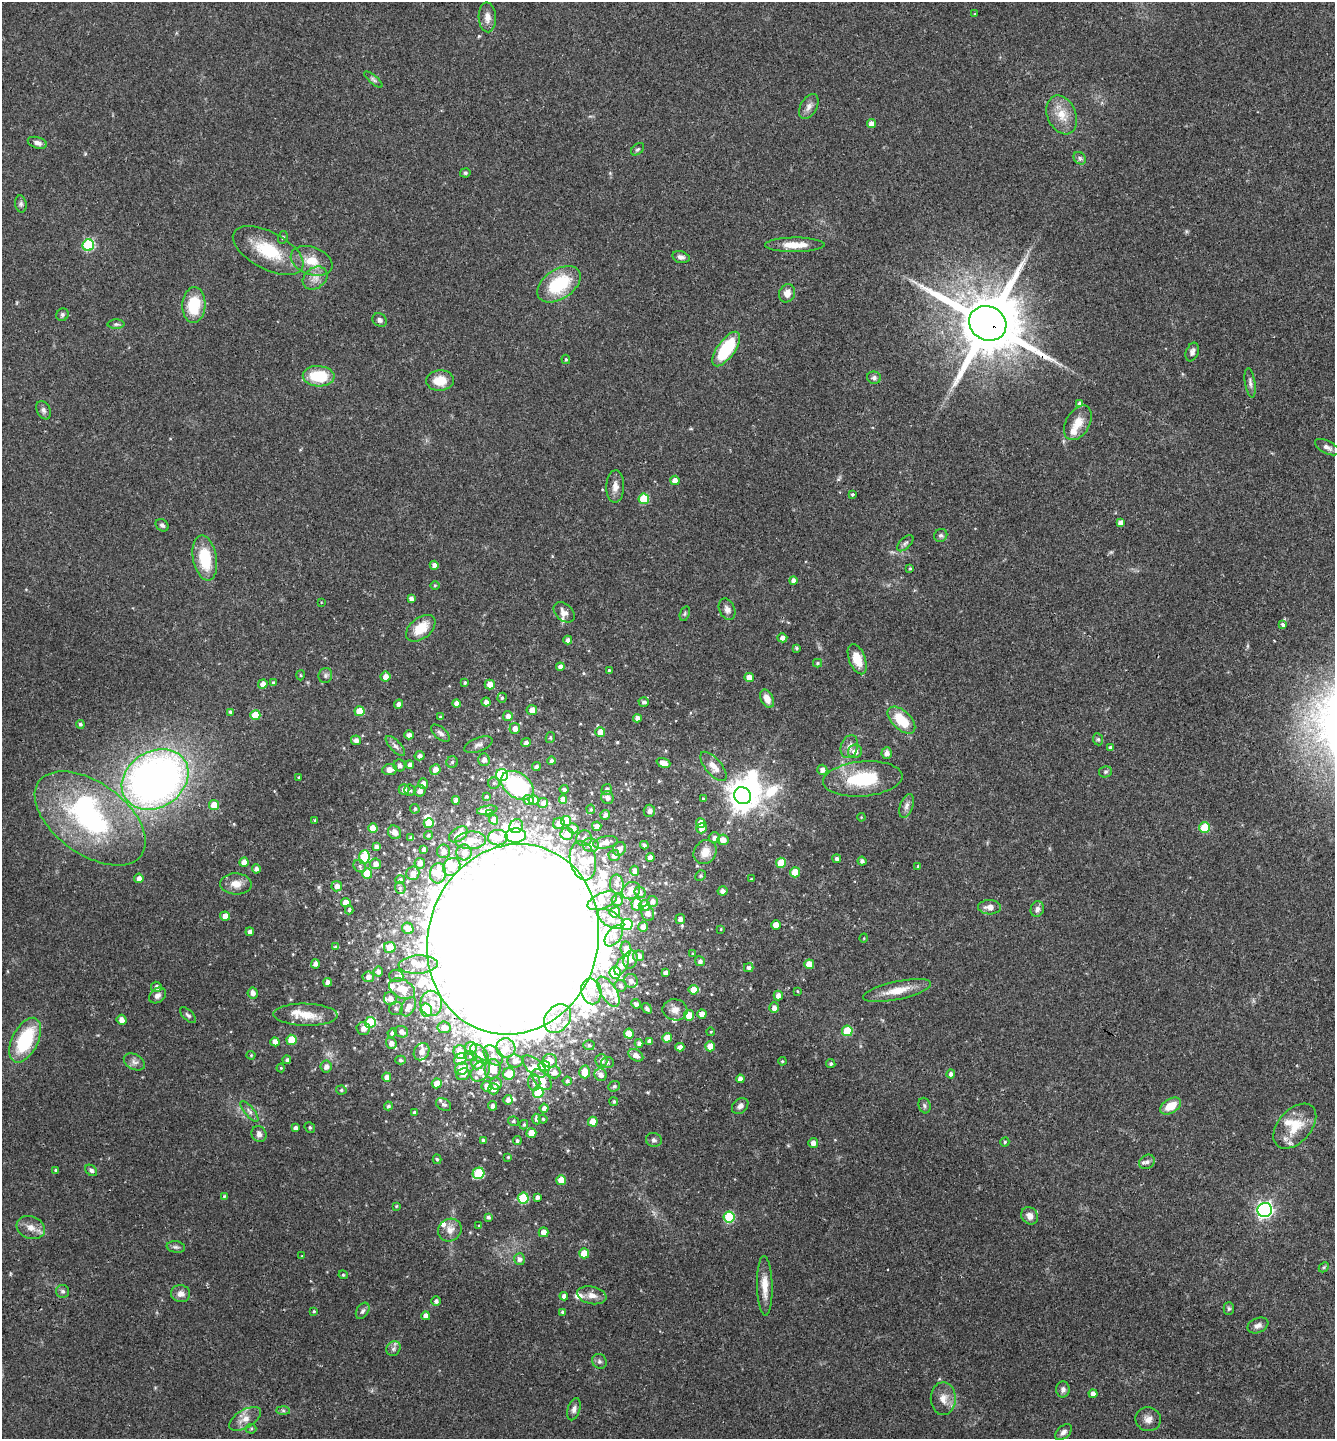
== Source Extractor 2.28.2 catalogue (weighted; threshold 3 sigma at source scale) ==
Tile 6 of 4 x 4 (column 2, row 2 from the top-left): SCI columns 1487-2819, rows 2881-4317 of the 5772 x 5764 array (HDU 1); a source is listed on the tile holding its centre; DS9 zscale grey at full resolution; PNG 1337 x 1441 px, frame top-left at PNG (2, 2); each listed source drawn as its Kron ellipse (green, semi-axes under 4 px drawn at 4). Shown black and unused: <1% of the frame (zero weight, under 3 of 4 exposures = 1% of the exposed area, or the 3 px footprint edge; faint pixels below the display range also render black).
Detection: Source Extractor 2.28.2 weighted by HDU 2 'WHT'; one run over the whole footprint, this tile lists its part. Background 0.0626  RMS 0.0045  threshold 0.0201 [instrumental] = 3 sigma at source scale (4.5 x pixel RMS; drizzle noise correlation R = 1.50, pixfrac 1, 0.05/0.05 arcsec/px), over >= 5 px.
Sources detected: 460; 9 inside a brighter object's white glare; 1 cosmic-ray / hot-pixel residue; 1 long thin detection or spike segment (spike, bleed or trail) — neither listed nor drawn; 38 inside a brighter listed object's ellipse — not listed separately; the other 411 listed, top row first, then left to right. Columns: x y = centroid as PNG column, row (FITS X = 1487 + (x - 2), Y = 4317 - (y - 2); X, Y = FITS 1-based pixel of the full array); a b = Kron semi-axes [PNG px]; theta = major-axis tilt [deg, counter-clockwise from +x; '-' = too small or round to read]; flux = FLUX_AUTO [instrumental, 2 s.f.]
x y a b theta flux
975 14 4 4 - 0.42
487 17 15 8 -87 3.1
373 79 11 4 -41 1.1
809 107 13 8 60 2.6
1062 115 20 14 -67 7.7
871 124 4 4 - 3.2
37 143 10 5 -17 2
637 149 7 5 40 0.84
1080 158 7 5 -46 1
465 173 5 4 - 0.8
21 204 8 5 -81 1.1
283 237 6 5 - 0.7
88 245 6 5 - 40
795 245 30 7 0 6.8
268 250 38 18 -28 20
681 257 9 5 -13 1.8
312 261 22 14 -20 8.9
315 278 13 10 37 3.8
559 284 24 14 34 24
787 293 9 8 - 3.5
194 305 18 11 86 16
62 315 6 6 - 0.96
380 320 7 6 - 1.6
988 323 19 17 -28 4100
116 324 8 5 0 0.93
726 349 20 8 54 27
1192 352 10 6 68 1.8
566 359 5 4 - 0.57
319 376 16 10 -3 17
874 378 7 6 - 1.3
440 381 14 10 4 8.3
1250 383 15 5 -81 1.6
1080 404 4 4 - 2.2
43 410 10 6 -64 1.6
1078 423 19 11 60 6.3
1327 447 13 6 -26 2
675 480 4 4 - 3.4
615 486 16 9 88 3.3
852 494 3 3 - 1.6
644 499 5 5 - 16
1120 523 4 4 - 1.7
162 525 7 5 -40 1.2
941 535 7 6 - 1
905 543 10 5 44 1.2
205 558 23 12 -80 18
434 565 4 4 - 1.9
910 568 3 3 - 0.47
793 580 4 4 - 1.9
435 585 5 3 - 0.42
411 599 4 4 - 1.9
321 602 3 2 - 0.28
727 609 11 7 -66 2.1
564 612 12 8 -43 3
685 614 8 4 71 0.76
1282 625 4 3 - 2
421 628 17 10 39 9.8
782 638 5 4 - 2.3
568 640 4 4 - 2
796 648 3 3 - 0.59
857 659 16 8 -68 8.2
817 663 4 4 - 0.71
560 667 4 4 - 1.8
609 670 4 4 - 0.58
300 675 5 3 - 0.46
325 675 8 6 74 1.1
385 677 5 5 - 3.1
749 677 5 4 - 4
465 682 4 4 - 0.69
273 683 4 3 - 0.8
263 684 5 4 - 3.1
490 685 5 5 - 4
502 698 5 4 - 0.73
767 699 9 6 -65 3.9
486 702 4 4 - 2.1
644 702 5 5 - 1.3
399 704 4 4 - 2
456 704 4 4 - 2.6
532 710 5 5 - 3.2
360 711 5 5 - 8.9
230 712 4 4 - 0.85
255 715 5 5 - 9.1
508 716 5 5 - 2.1
440 717 4 4 - 0.57
637 718 4 4 - 2.1
901 720 17 9 -43 13
80 724 4 4 - 0.89
515 728 5 5 - 2.8
600 732 5 5 - 5.4
440 733 11 5 -41 1.5
409 735 4 4 - 2
550 738 5 4 - 0.78
1098 739 6 5 - 0.77
356 740 5 5 - 2
526 742 5 4 - 1.4
478 745 15 7 22 2.1
395 746 13 5 -46 1.8
849 747 12 8 70 2.7
1110 747 4 4 - 1.1
855 751 7 6 - 2.8
887 753 6 5 - 2.3
420 756 5 4 - 1.6
484 760 6 5 - 2.5
551 761 4 4 - 1.1
452 762 6 5 - 0.82
663 763 7 4 -19 3.5
399 765 6 5 - 2.1
410 765 4 4 - 2.1
713 766 18 8 -49 4.1
536 767 4 4 - 1
435 769 5 5 - 3.4
389 770 7 5 9 3.8
822 770 5 5 - 2.2
1105 772 6 5 - 0.85
502 775 6 6 - 39
299 777 3 3 - 0.49
155 779 35 28 33 270
863 779 40 17 5 27
423 783 5 5 - 2.5
494 783 5 5 - 0.82
517 785 18 12 -36 41
404 789 5 5 - 2.4
564 789 4 3 - 0.8
607 789 5 5 - 1.2
410 790 5 5 - 1.1
420 791 6 5 - 2.5
486 796 3 3 - 0.73
742 796 9 8 - 610
607 797 6 6 - 2.2
563 799 4 4 - 2.7
703 799 3 3 - 0.54
456 800 4 4 - 2
528 800 5 4 - 2.6
534 800 5 4 - 2.2
543 803 5 5 - 1.5
214 805 5 5 - 6
906 806 12 6 70 2
415 809 5 4 - 0.86
591 809 5 4 - 0.58
487 810 10 4 10 2.7
649 811 6 6 - 2.4
489 814 4 4 - 1.9
605 815 5 4 - 1.5
861 817 4 3 - 0.34
90 818 63 36 -36 80
315 820 3 3 - 0.47
494 820 5 4 - 2.4
566 821 5 5 - 11
429 823 5 5 - 7.5
559 823 6 5 - 2.4
701 823 5 4 - 4.5
516 826 7 6 - 3.4
597 826 4 4 - 2.4
1205 827 5 5 - 16
373 828 5 4 - 7.6
573 828 5 5 - 2.2
702 828 5 5 - 2.6
395 832 7 6 - 3.1
458 834 10 6 35 3.9
567 834 6 6 - 4.4
428 835 4 4 - 0.89
516 835 10 7 2 55
411 838 4 4 - 1.5
498 838 10 7 2 4
584 838 8 7 - 1.8
714 838 5 5 - 2.3
471 840 15 9 4 6.5
723 840 5 5 - 3.3
605 842 12 6 11 3.4
591 845 8 6 -10 3.4
644 845 4 3 - 1
376 846 4 4 - 1.5
424 849 4 3 - 1
619 849 7 6 - 2.7
443 851 7 6 - 2.6
464 852 8 7 - 3.8
705 852 13 10 52 5.5
614 855 6 5 - 2.3
364 857 7 5 86 23
650 858 4 4 - 2.7
837 859 4 4 - 1.2
583 861 20 13 -77 12
862 861 4 4 - 1.3
244 862 4 4 - 3.3
420 863 5 5 - 2.3
781 863 5 5 - 13
375 864 5 5 - 2.4
360 866 7 5 -46 1.2
918 866 3 3 - 0.48
452 867 9 8 - 5.6
256 869 4 4 - 1.8
635 871 5 4 - 2.2
795 872 5 5 - 8.2
367 873 5 5 - 10
413 873 7 6 - 2.7
438 873 10 8 83 4.1
700 876 5 5 - 0.87
139 878 5 4 - 2.1
751 879 3 2 - 0.33
400 880 4 4 - 0.89
236 884 16 10 -3 4.4
617 884 9 7 -81 2.3
337 886 5 5 - 2.4
400 888 6 5 - 0.89
631 891 9 8 - 3.9
723 891 5 4 - 2.1
640 892 6 5 - 1.1
617 900 6 5 - 2.1
602 901 16 7 23 4.8
652 901 6 5 - 2.2
346 903 4 4 - 4.6
637 904 6 5 - 6
644 906 5 5 - 5.2
990 907 11 7 -2 3.1
1037 909 8 6 70 1.8
349 910 4 3 - 0.57
615 912 5 5 - 8.7
648 913 8 6 -73 2
225 916 5 4 - 2.9
611 919 15 7 -31 4
680 919 5 5 - 2
627 925 5 5 - 22
776 925 5 4 - 4.3
643 927 5 5 - 2.2
408 928 6 5 - 4.9
721 929 4 2 - 0.39
250 932 4 4 - 1.4
614 936 12 7 53 2.3
864 938 4 3 - 0.37
513 939 96 85 72 13000
335 947 4 4 - 0.96
390 947 6 5 - 8
626 949 8 5 -85 2.8
693 954 4 4 - 0.57
638 956 5 5 - 3.1
630 960 9 7 68 2.7
700 961 5 4 - 1.3
315 964 4 4 - 1.9
418 964 19 9 4 7.2
809 964 5 5 - 7.2
622 965 11 5 62 2.5
749 968 4 4 - 1.3
378 971 5 5 - 2
615 973 6 5 - 21
665 973 4 4 - 1.9
396 976 7 6 - 1.6
368 977 5 5 - 2.4
631 981 7 6 - 2.3
328 982 4 4 - 2.6
621 986 6 6 - 1
156 987 5 5 - 1.7
402 989 14 9 -28 8.7
693 990 5 5 - 5.6
897 990 34 9 12 9.1
591 991 13 10 -77 4.5
797 991 3 3 - 0.39
608 992 17 8 -58 4.5
253 993 5 5 - 2.3
158 995 9 7 38 1.9
778 995 5 4 - 2.1
390 999 7 6 - 2.8
431 1003 12 11 - 6.7
636 1004 5 4 - 1.4
408 1007 10 6 59 3.5
647 1008 6 4 -51 1.2
774 1008 5 4 - 2.1
396 1009 7 6 - 1.3
426 1010 6 5 - 14
675 1010 12 10 -10 3.3
702 1014 4 4 - 3.4
188 1015 10 5 -44 1
306 1015 32 11 -1 9.1
689 1015 5 5 - 6.5
558 1018 16 12 52 11
121 1020 5 5 - 2.3
370 1022 5 5 - 24
444 1027 6 6 - 3.8
363 1028 7 6 - 2.7
847 1031 5 5 - 16
401 1032 7 5 -23 2.5
711 1032 4 3 - 0.36
392 1033 5 4 - 1.1
629 1034 5 5 - 6.8
667 1038 5 5 - 6.7
25 1040 24 13 63 30
292 1040 5 5 - 12
650 1041 4 4 - 1.8
275 1042 4 4 - 2.8
391 1043 5 5 - 2.7
639 1043 4 4 - 1.5
589 1045 6 5 - 0.93
710 1046 5 5 - 6.2
680 1047 4 4 - 2.1
471 1048 6 6 - 4.2
506 1048 9 9 - 4.4
421 1052 9 7 57 3.7
460 1052 7 6 - 4.5
479 1054 11 7 -47 2.8
251 1055 4 4 - 0.46
493 1055 11 7 -48 2.6
636 1055 8 5 -30 2.9
471 1056 6 5 - 1.1
460 1059 6 5 - 9
287 1060 4 4 - 0.98
401 1060 5 4 - 0.81
515 1061 7 6 - 2.7
550 1061 7 7 - 4.4
601 1061 6 6 - 2.2
782 1061 4 3 - 0.48
134 1062 11 7 -28 2
607 1062 6 5 - 1.2
477 1063 6 6 - 4.3
831 1064 5 4 - 0.97
326 1066 6 5 - 2.3
534 1066 14 7 -42 3.9
544 1066 6 5 - 15
281 1068 4 4 - 0.44
461 1069 7 6 - 6.2
493 1069 10 8 79 8.5
480 1071 12 8 52 4
554 1072 6 6 - 2.5
585 1072 6 5 - 6.2
463 1074 7 5 28 1.9
509 1074 6 6 - 6.5
951 1074 4 4 - 1.7
601 1075 6 6 - 2.5
387 1077 4 4 - 2.3
740 1079 4 4 - 2.3
542 1080 13 7 -48 6.5
567 1081 4 4 - 0.8
437 1083 5 5 - 3.4
534 1083 8 6 -83 1.4
496 1084 6 6 - 1.6
487 1086 5 5 - 2.7
614 1086 6 5 - 0.96
493 1089 5 5 - 2.3
341 1090 5 4 - 0.75
538 1092 5 5 - 17
508 1100 5 4 - 2
614 1102 4 4 - 0.81
444 1105 8 5 -29 1.1
388 1106 4 4 - 1
493 1106 5 4 - 1.4
740 1106 9 7 43 1.8
924 1106 8 6 -73 1
1171 1106 11 7 31 7.7
544 1108 4 4 - 1.9
249 1111 13 4 -50 1.6
414 1112 4 4 - 0.97
536 1119 5 4 - 1.5
543 1119 4 4 - 0.56
513 1121 5 4 - 0.83
593 1122 5 5 - 5.7
524 1125 5 4 - 0.65
1295 1126 26 16 48 12
310 1127 6 4 -48 0.74
295 1128 4 4 - 1.4
531 1133 5 5 - 5.7
259 1134 8 7 - 1.9
654 1140 8 7 - 1.2
483 1141 4 4 - 1.4
517 1141 4 4 - 0.92
1005 1142 4 4 - 0.57
813 1143 5 5 - 2.6
508 1157 4 4 - 0.61
437 1159 5 4 - 0.76
1147 1162 8 6 35 1.4
91 1170 7 5 -41 1.2
56 1171 4 3 - 0.79
478 1173 6 5 - 23
561 1180 5 5 - 8.3
224 1196 4 4 - 0.59
537 1197 4 3 - 1.5
523 1198 5 5 - 22
396 1206 4 3 - 0.4
1265 1210 7 7 - 140
1030 1216 9 8 - 3.3
488 1217 4 4 - 1.1
729 1217 5 5 - 26
479 1226 4 4 - 0.63
31 1228 14 11 -20 4.1
450 1230 12 11 - 3.9
544 1232 5 5 - 3.2
176 1247 9 5 -9 1.2
584 1253 5 5 - 9.5
302 1256 3 3 - 0.29
519 1259 6 5 - 1.8
1324 1267 6 4 45 0.65
343 1275 5 4 - 0.52
765 1286 30 8 -88 6.4
63 1291 6 6 - 1.1
181 1294 9 8 - 2.8
592 1295 15 8 -12 3.6
564 1296 4 4 - 1.7
436 1301 4 4 - 1.1
1229 1309 6 5 - 0.8
314 1311 3 3 - 0.59
363 1311 9 5 57 1.3
563 1312 4 4 - 0.88
426 1316 4 4 - 2.9
1258 1325 11 7 24 2
393 1349 8 6 48 1.4
599 1361 8 7 - 1.1
1063 1389 8 7 - 1.6
1093 1394 4 4 - 2.4
943 1399 16 12 88 4.9
574 1409 11 6 72 1.8
283 1411 7 4 -1 0.89
245 1419 18 9 31 4.7
1148 1419 13 12 - 3.3
251 1429 5 5 - 0.74
1063 1432 10 6 42 1.8
Overlapping masked pixels (flux is a lower limit): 2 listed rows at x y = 988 323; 513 939